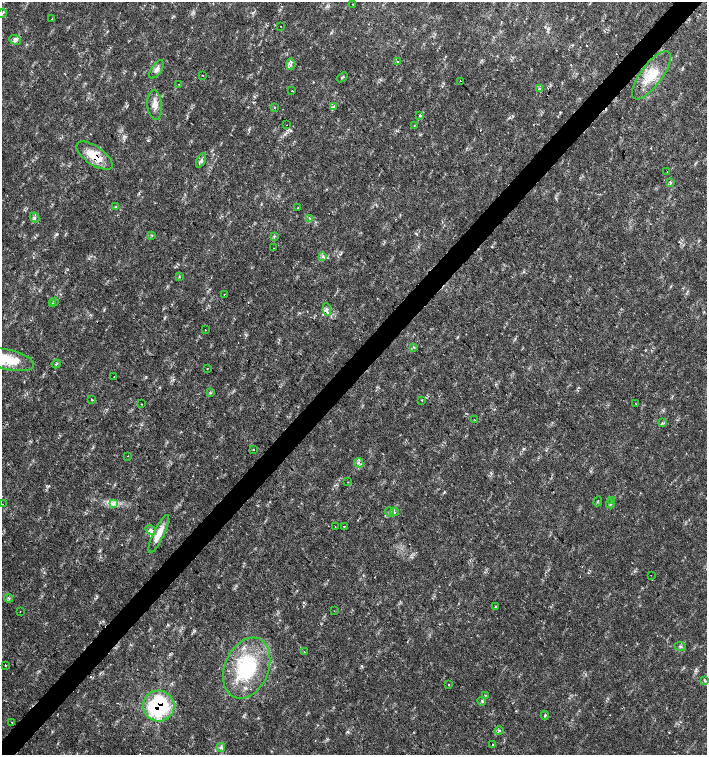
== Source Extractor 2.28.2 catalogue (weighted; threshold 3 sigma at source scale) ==
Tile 10 of 4 x 4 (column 2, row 3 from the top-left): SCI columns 1635-3043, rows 1506-3010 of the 6023 x 6029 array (HDU 1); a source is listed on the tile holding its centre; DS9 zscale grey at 2 x 2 block average (1 PNG px = mean of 2 x 2 image px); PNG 709 x 757 px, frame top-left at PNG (2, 2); each listed source drawn as its Kron ellipse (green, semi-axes under 4 px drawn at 4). Shown black and unused: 4% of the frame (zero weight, under 2 of 3 exposures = <1% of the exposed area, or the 3 px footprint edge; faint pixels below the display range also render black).
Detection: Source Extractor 2.28.2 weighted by HDU 2 'WHT'; one run over the whole footprint, this tile lists its part. Background 0.0178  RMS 0.0029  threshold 0.0129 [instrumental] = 3 sigma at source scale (4.5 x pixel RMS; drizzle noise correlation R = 1.50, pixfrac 1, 0.0396/0.0396 arcsec/px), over >= 5 px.
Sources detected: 90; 3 cosmic-ray / hot-pixel residue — neither listed nor drawn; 2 inside a brighter listed object's ellipse — not listed separately; the other 85 listed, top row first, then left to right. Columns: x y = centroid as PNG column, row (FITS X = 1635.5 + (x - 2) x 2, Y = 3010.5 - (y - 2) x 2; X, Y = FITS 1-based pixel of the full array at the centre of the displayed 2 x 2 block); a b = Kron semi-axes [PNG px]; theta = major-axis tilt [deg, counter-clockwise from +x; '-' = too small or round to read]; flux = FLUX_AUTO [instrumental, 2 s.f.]
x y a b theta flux
353 4 2 2 - 0.42
2 13 5 2 - 0.75
52 19 2 2 - 0.6
280 26 2 2 - 0.24
15 40 6 4 -24 2.1
398 62 3 3 - 0.73
291 64 5 5 - 1.9
156 69 10 5 55 2.6
202 75 2 2 - 0.43
651 75 29 10 53 17
342 77 6 2 38 0.72
460 81 2 2 - 1.3
178 84 2 2 - 0.4
539 89 4 3 - 0.73
292 91 2 2 - 0.53
155 105 15 7 -85 5.4
275 107 2 2 - 2
333 107 4 2 - 0.88
420 115 4 3 - 0.8
286 125 2 2 - 0.29
414 126 3 2 - 0.41
94 156 21 9 -34 16
201 160 8 3 64 1.6
667 172 2 2 - 0.22
670 182 4 2 - 0.66
115 206 3 3 - 0.52
298 207 2 2 - 0.6
35 217 5 2 - 0.76
310 218 3 2 - 0.64
152 235 3 2 - 0.45
274 236 4 3 - 0.75
274 248 2 2 - 0.3
322 256 4 3 - 1.1
179 276 3 2 - 0.42
224 294 2 2 - 0.39
54 301 3 2 - 0.34
53 304 4 2 - 0.46
327 310 6 4 -82 2.8
205 330 2 2 - 0.5
414 348 4 2 - 0.64
8 360 27 10 -13 20
56 364 4 2 - 0.8
207 369 2 2 - 0.47
114 376 2 2 - 0.42
210 392 3 2 - 0.45
92 400 3 2 - 0.41
422 400 2 2 - 1.3
141 404 2 2 - 0.67
636 404 2 2 - 0.34
474 419 2 2 - 0.29
662 423 3 2 - 0.55
253 449 2 2 - 0.91
128 456 2 2 - 1.5
359 463 5 3 - 1.5
348 482 2 2 - 0.28
612 500 3 2 - 0.57
598 501 5 2 - 0.43
2 504 2 2 - 0.25
114 504 4 2 - 0.99
610 504 4 3 - 0.97
389 512 5 3 - 0.9
394 512 4 2 - 0.61
344 526 2 2 - 1.4
335 527 2 2 - 0.59
151 530 6 4 -31 2
159 534 21 5 64 8.1
651 575 2 2 - 0.64
8 598 4 3 - 0.9
495 607 4 2 - 0.38
20 611 2 2 - 0.28
334 611 2 2 - 0.22
680 646 6 3 -8 1
304 652 2 2 - 0.26
5 665 2 2 - 0.49
247 668 32 22 67 53
705 680 4 3 - 0.8
448 685 2 2 - 1.6
485 695 3 2 - 0.42
482 701 4 3 - 1
159 706 16 15 - 63
545 715 4 3 - 0.81
12 722 2 2 - 0.59
499 731 4 3 - 0.84
492 744 2 2 - 1.9
221 747 4 2 - 0.8
Overlapping masked pixels (flux is a lower limit): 3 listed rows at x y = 94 156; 327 310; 159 706
Isophote crosses this tile's border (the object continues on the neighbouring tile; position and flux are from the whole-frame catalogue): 2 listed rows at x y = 2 13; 8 360
Diffuse or blended objects may show on this block-average render without a row.